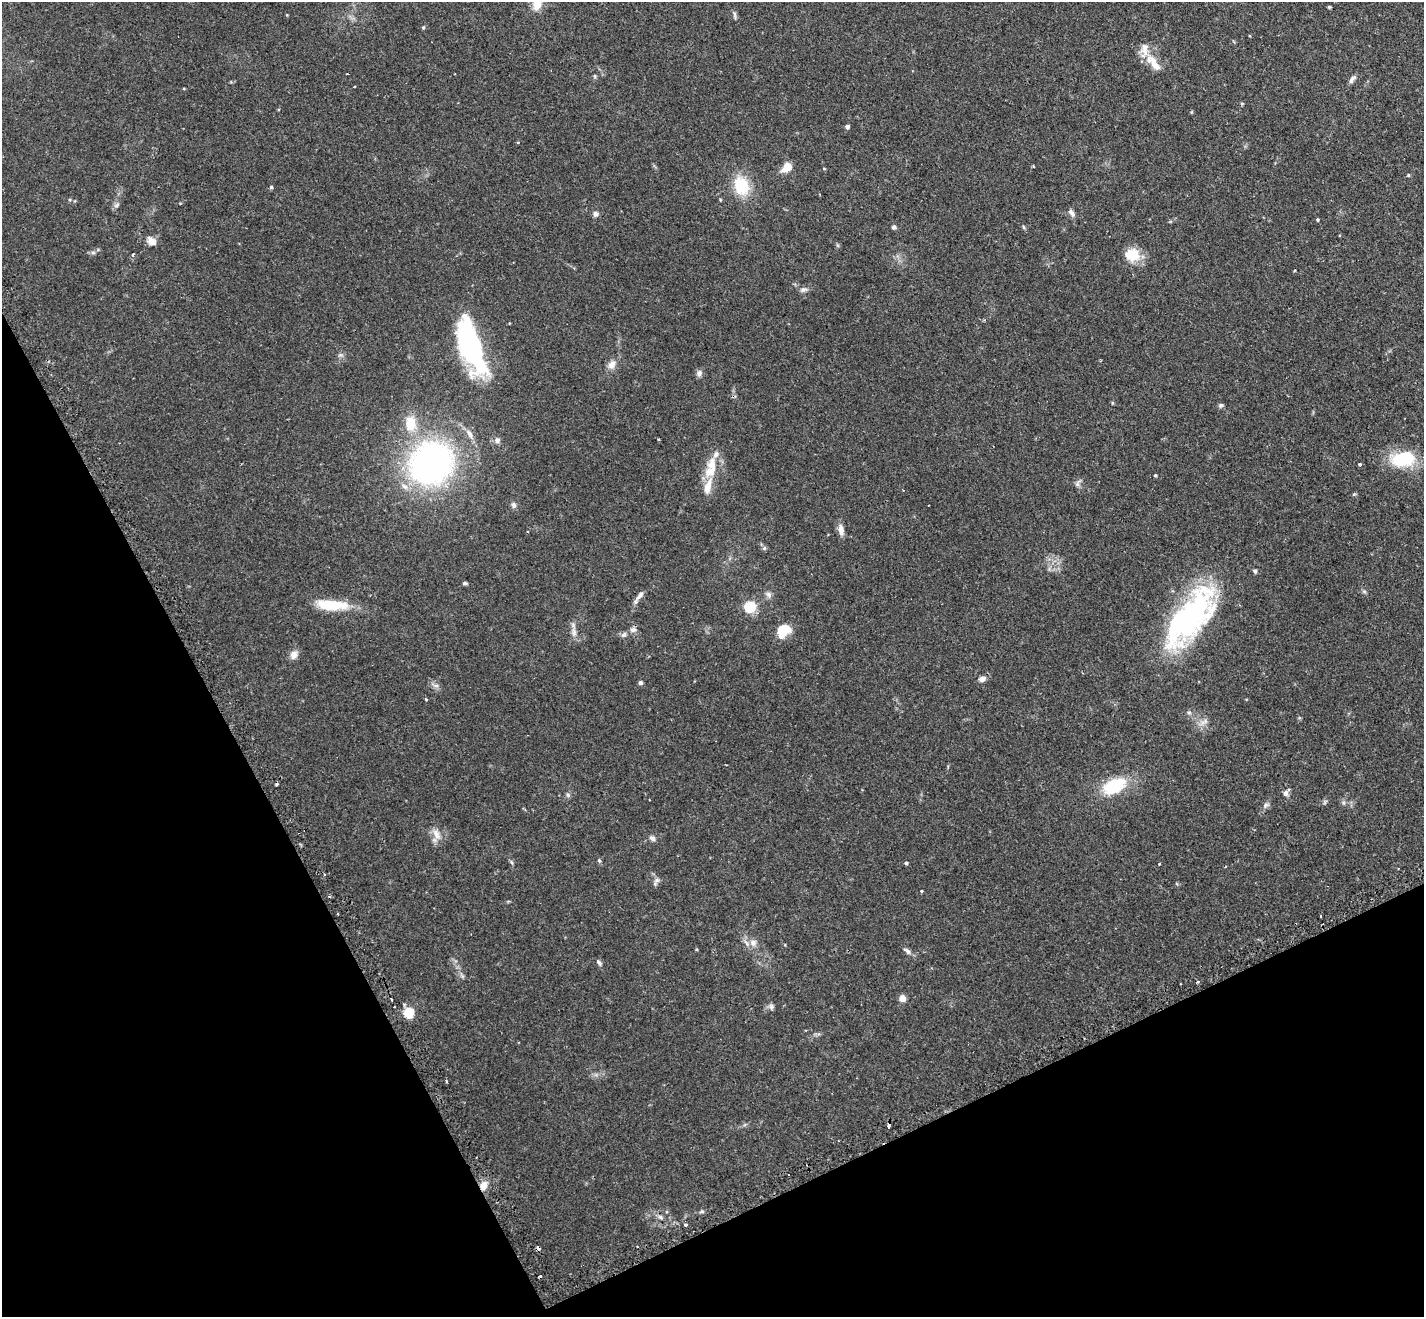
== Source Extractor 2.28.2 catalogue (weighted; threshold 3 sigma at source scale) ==
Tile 14 of 4 x 4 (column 2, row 4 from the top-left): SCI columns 1467-2888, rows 183-1497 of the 5775 x 5761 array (HDU 1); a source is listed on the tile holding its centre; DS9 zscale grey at full resolution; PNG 1426 x 1319 px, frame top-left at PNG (2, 2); no overlay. Shown black and unused: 25% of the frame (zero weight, under 2 of 3 exposures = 4% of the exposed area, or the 3 px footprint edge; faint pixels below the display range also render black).
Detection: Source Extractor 2.28.2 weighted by HDU 2 'WHT'; one run over the whole footprint, this tile lists its part. Background 0.211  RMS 0.0069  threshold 0.0309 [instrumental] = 3 sigma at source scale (4.5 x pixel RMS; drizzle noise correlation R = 1.50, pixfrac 1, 0.05/0.05 arcsec/px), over >= 5 px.
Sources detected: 105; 2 inside a brighter object's white glare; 5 cosmic-ray / hot-pixel residue — not listed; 6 inside a brighter listed object's ellipse — not listed separately; the other 92 listed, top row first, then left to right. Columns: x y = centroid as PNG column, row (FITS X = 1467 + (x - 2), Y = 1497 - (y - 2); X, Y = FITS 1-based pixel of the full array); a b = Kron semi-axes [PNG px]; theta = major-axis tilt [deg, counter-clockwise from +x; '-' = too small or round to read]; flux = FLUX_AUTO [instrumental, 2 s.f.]
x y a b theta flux
537 4 16 11 74 8.7
1329 7 4 3 - 1
734 14 12 4 -76 1.6
423 27 5 4 - 0.87
1153 63 29 10 -51 11
595 76 6 4 -89 0.88
1352 79 12 5 54 2.2
847 127 4 4 - 2.5
786 167 14 9 38 7.1
824 168 4 3 - 0.6
1408 175 5 4 - 0.76
741 186 22 16 -70 24
271 187 5 4 - 0.79
117 205 9 5 28 1.6
1071 213 12 5 -56 2.5
595 214 8 7 - 2.1
1317 219 4 4 - 0.82
894 227 5 5 - 1.7
1023 227 6 4 -86 0.77
152 241 13 9 -35 4.8
93 252 7 4 -1 1.3
132 255 5 3 - 0.77
1132 255 18 15 -1 14
803 289 11 6 3 2.4
471 344 51 20 -74 110
340 355 8 4 0 1.3
612 365 12 9 61 4.7
699 373 8 7 - 2.5
1221 405 7 5 32 1.3
411 423 15 11 -89 15
470 434 13 7 -60 4
497 440 8 7 - 2.3
1403 459 28 17 8 33
431 463 45 40 38 200
712 464 21 13 84 11
1360 464 4 3 - 0.71
1155 475 4 3 - 0.82
1078 483 12 5 66 1.9
708 486 24 9 73 9
1354 494 6 3 18 0.74
514 505 8 7 - 2
841 530 13 6 -83 5
528 531 3 3 - 0.63
764 548 6 6 - 1.3
1255 571 6 5 - 1.3
465 583 6 4 -8 1.1
1364 592 7 4 -1 1
640 595 14 5 51 3
768 595 10 7 -47 2.4
334 605 37 12 -2 23
750 607 5 5 - 69
1192 616 81 31 57 130
633 630 10 7 12 2.7
783 631 16 12 46 14
574 632 16 6 -86 3.8
294 655 11 10 - 4
982 679 8 6 23 3.3
640 683 5 5 - 1.6
436 685 9 4 -8 1.8
426 699 4 3 - 0.67
1189 713 6 4 0 1.1
1204 722 16 5 34 3.3
1114 786 26 15 25 31
1286 793 11 6 55 3
568 795 6 5 - 1.4
1325 802 8 3 58 0.97
1343 803 7 5 -70 1.4
1266 805 10 6 37 2.2
436 834 17 9 -66 5.8
652 838 9 6 -28 2.1
599 860 5 4 - 0.9
511 862 6 4 -70 0.97
906 863 4 3 - 1.3
1159 864 3 3 - 0.76
657 880 9 6 41 2.2
921 891 3 3 - 0.63
753 943 11 9 -44 4.5
696 949 5 3 - 0.63
907 951 13 5 -37 2.4
599 962 9 5 -49 1.6
1198 981 4 3 - 1.3
902 998 8 8 - 3.8
392 1000 3 3 - 2.8
771 1007 8 6 -77 1.7
409 1012 5 5 - 53
446 1081 4 3 - 0.78
888 1126 4 3 - 7.5
483 1185 11 8 71 6
702 1211 6 4 0 1.1
660 1217 8 5 -28 1.7
686 1225 3 3 - 2.9
539 1248 5 4 - 2.4
Overlapping masked pixels (flux is a lower limit): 3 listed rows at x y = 888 1126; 483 1185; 539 1248
Isophote crosses this tile's border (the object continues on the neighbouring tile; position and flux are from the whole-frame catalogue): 1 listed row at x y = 537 4